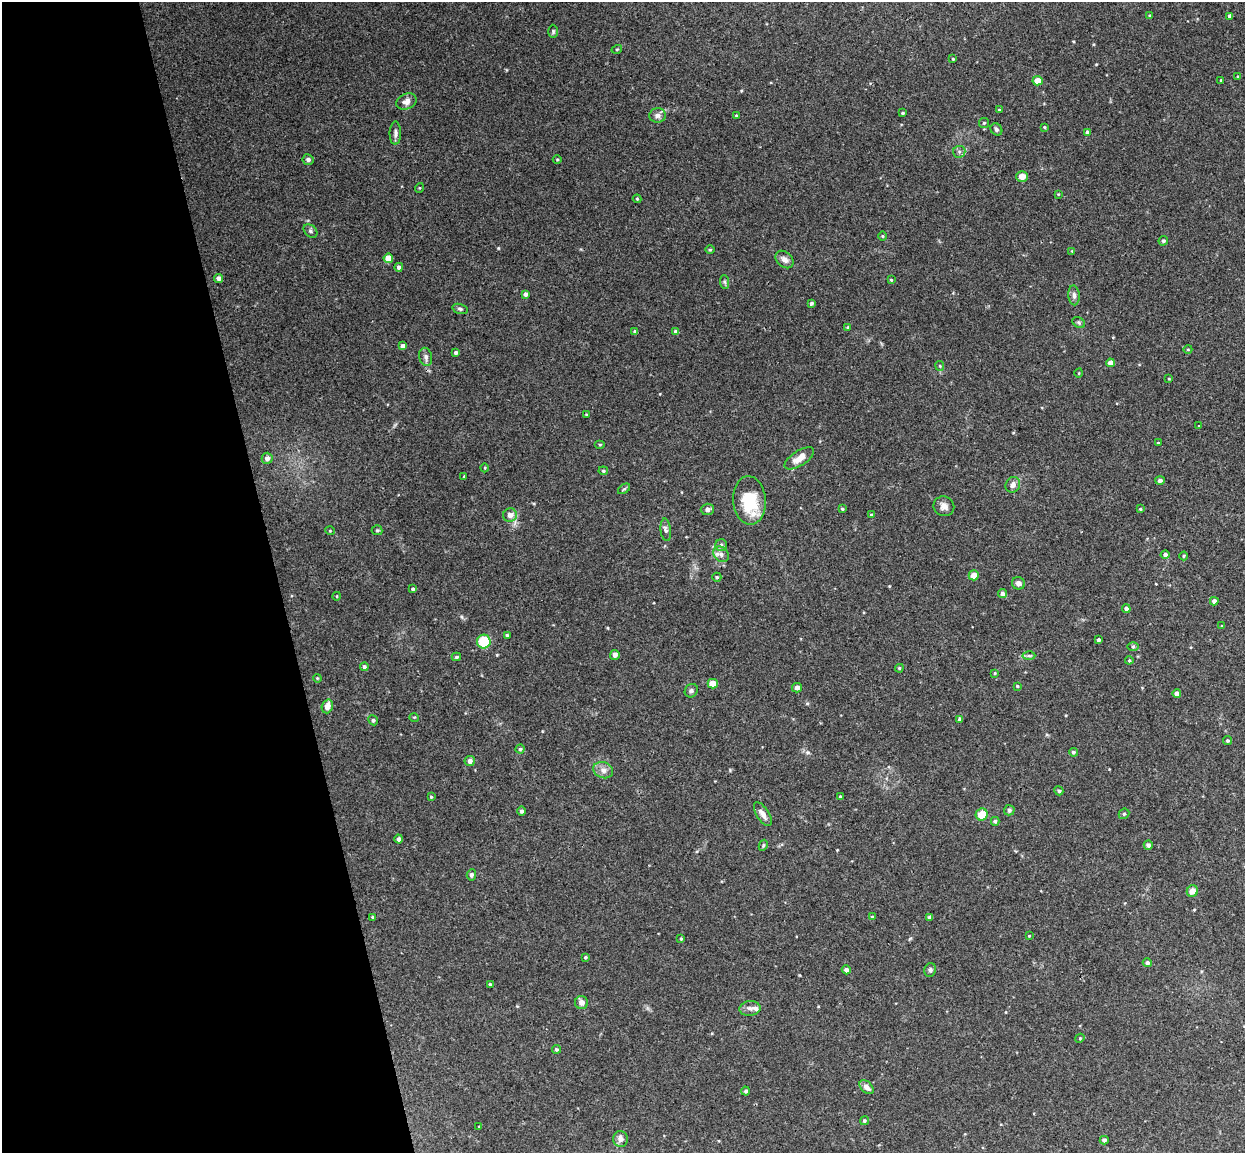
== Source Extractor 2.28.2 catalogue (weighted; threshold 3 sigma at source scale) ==
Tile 5 of 4 x 4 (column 1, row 2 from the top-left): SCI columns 57-1299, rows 2457-3607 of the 5086 x 5029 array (HDU 1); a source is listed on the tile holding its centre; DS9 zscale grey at full resolution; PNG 1247 x 1155 px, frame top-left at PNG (2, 2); each listed source drawn as its Kron ellipse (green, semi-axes under 4 px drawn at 4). Shown black and unused: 22% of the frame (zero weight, under 3 of 4 exposures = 5% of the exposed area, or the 3 px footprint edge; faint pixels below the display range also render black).
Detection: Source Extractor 2.28.2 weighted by HDU 2 'WHT'; one run over the whole footprint, this tile lists its part. Background 0.0493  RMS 0.0046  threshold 0.0208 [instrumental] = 3 sigma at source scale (4.5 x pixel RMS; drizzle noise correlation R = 1.50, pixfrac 1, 0.05/0.05 arcsec/px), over >= 5 px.
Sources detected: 150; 3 inside a brighter listed object's ellipse — not listed separately; the other 147 listed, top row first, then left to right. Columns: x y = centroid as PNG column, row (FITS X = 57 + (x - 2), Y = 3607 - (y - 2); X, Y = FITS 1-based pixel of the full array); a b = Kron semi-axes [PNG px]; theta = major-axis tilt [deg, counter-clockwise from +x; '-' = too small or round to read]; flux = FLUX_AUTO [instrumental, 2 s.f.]
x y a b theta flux
1150 15 3 3 - 0.58
1230 16 4 4 - 1.7
553 31 7 5 -90 0.81
617 49 5 3 - 0.42
953 59 3 3 - 0.41
1238 77 3 3 - 0.46
1221 80 3 3 - 0.5
1038 81 5 5 - 4.5
406 101 10 8 22 2.6
999 110 3 3 - 0.43
902 113 3 3 - 0.56
658 115 8 7 - 2.1
736 116 4 3 - 0.51
984 123 5 5 - 0.67
1044 127 4 3 - 0.39
996 129 6 5 - 0.81
1087 132 4 4 - 1.3
395 133 11 5 89 1.6
959 152 6 6 - 1.1
557 159 4 3 - 0.42
308 160 6 5 - 1.5
1022 177 5 5 - 4
419 188 5 3 - 0.39
1058 194 3 3 - 0.35
637 199 4 4 - 0.49
310 231 8 5 -42 0.98
883 236 4 3 - 0.41
1163 241 5 4 - 0.85
710 250 4 3 - 0.42
1072 251 4 4 - 0.34
388 258 4 4 - 6.6
784 259 10 7 -44 2.3
399 267 4 4 - 1.4
219 278 4 4 - 1.9
891 280 4 3 - 0.48
725 282 7 4 -88 0.8
525 294 4 4 - 1.5
1074 295 10 5 -85 1.6
811 303 4 3 - 0.99
460 309 8 5 -15 0.97
1079 322 7 5 -35 0.79
848 327 4 4 - 0.76
635 331 3 3 - 0.94
676 331 4 4 - 1.1
403 346 4 4 - 2.1
1188 349 4 3 - 0.37
456 352 4 3 - 0.96
426 357 9 6 -76 1.5
1110 363 4 4 - 3.5
940 366 5 4 - 0.51
1079 373 4 3 - 0.34
1169 379 3 2 - 0.33
586 414 4 2 - 0.33
1199 426 3 2 - 0.26
1158 443 3 3 - 0.33
600 445 5 3 - 0.45
267 458 5 5 - 1.9
799 458 17 7 33 4.7
485 468 4 3 - 0.36
603 471 5 4 - 0.66
464 476 3 3 - 0.38
1160 480 5 4 - 1.2
1013 485 8 7 - 2.5
624 489 7 3 36 0.62
749 500 24 16 -85 18
944 506 10 9 - 2.5
707 509 6 6 - 1.3
842 509 4 3 - 0.52
1140 509 4 3 - 0.5
510 515 7 6 - 2.8
871 515 3 3 - 0.56
377 530 5 5 - 0.59
666 530 11 5 -84 1.3
330 531 5 3 - 0.39
721 545 6 6 - 1.1
721 554 9 7 -43 1.8
1165 554 4 4 - 1.2
1184 556 4 4 - 0.51
974 575 5 5 - 4.2
717 577 4 4 - 0.67
1018 583 6 6 - 1.8
413 589 4 3 - 0.8
1003 593 4 4 - 1.7
337 596 4 3 - 0.32
1214 601 4 4 - 2.2
1126 609 4 4 - 1.7
1222 626 4 3 - 0.38
507 635 3 3 - 0.64
1099 640 3 3 - 1
484 642 7 7 - 13
1133 646 6 4 0 0.66
615 655 5 5 - 2
1029 656 6 4 -1 0.84
456 657 5 3 - 0.76
1129 660 4 4 - 0.49
364 667 4 4 - 0.93
899 668 4 4 - 0.53
995 673 4 3 - 0.45
317 678 4 3 - 0.4
713 684 5 5 - 7.1
1017 686 4 3 - 0.59
797 688 5 4 - 2.5
691 691 7 6 - 1.1
1177 693 4 4 - 2.3
327 706 7 5 72 3.6
414 717 5 3 - 0.41
960 719 4 4 - 1.8
373 720 5 4 - 0.84
1227 741 4 4 - 0.68
520 749 4 4 - 0.75
1073 752 4 4 - 0.86
470 761 5 5 - 2.1
603 770 10 8 -19 2.4
1059 791 5 4 - 0.73
431 797 4 3 - 0.48
840 797 3 3 - 0.47
1009 810 5 5 - 1
521 811 4 4 - 1
763 814 13 6 -57 2.7
982 814 6 5 - 6.8
1124 814 6 4 43 0.65
995 821 4 4 - 0.84
399 839 4 4 - 1.4
763 845 6 4 61 0.58
1148 845 5 4 - 1.3
471 875 6 4 79 0.92
1192 891 6 5 - 3.8
373 917 4 3 - 0.53
872 917 4 3 - 0.41
930 917 4 4 - 1.5
1029 936 3 2 - 0.32
681 939 4 4 - 0.53
585 957 3 3 - 0.59
1147 963 4 4 - 1.2
846 970 5 4 - 1.6
930 970 7 5 67 1
490 984 3 3 - 0.51
581 1002 6 6 - 2.5
750 1008 10 7 5 1.9
1080 1038 5 4 - 0.47
556 1049 4 4 - 0.67
866 1087 8 5 -45 2.6
746 1091 4 4 - 0.98
864 1121 5 4 - 0.71
479 1126 4 2 - 0.31
620 1139 8 7 - 2.2
1104 1140 4 4 - 1.1